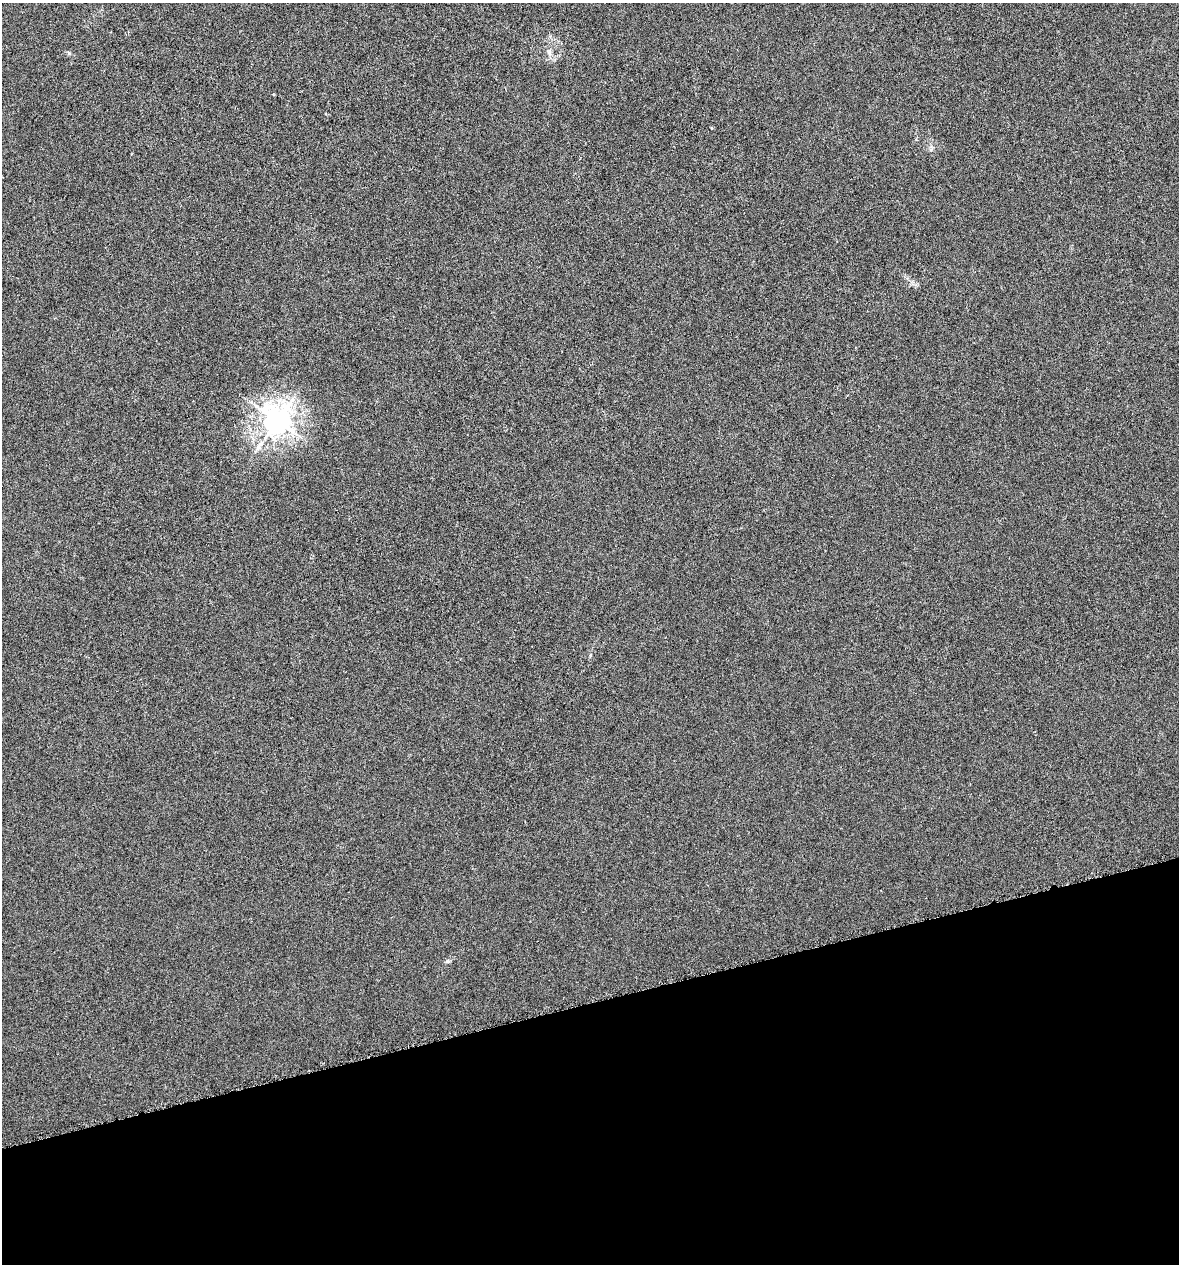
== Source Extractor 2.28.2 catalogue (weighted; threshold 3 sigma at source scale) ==
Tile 14 of 4 x 4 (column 2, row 4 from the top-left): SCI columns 1219-2395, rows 1-1262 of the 4843 x 5052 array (HDU 1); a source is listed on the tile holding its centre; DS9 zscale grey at full resolution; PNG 1181 x 1266 px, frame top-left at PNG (2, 3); no overlay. Shown black and unused: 21% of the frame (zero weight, under 4 of 8 exposures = <1% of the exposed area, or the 3 px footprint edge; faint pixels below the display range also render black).
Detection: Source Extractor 2.28.2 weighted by HDU 2 'WHT'; one run over the whole footprint, this tile lists its part. Background -0.00911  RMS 0.0022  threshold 0.00881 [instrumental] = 3 sigma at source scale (4.09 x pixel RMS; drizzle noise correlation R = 1.36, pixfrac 0.8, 0.0396/0.0396 arcsec/px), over >= 5 px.
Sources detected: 4; all 4 listed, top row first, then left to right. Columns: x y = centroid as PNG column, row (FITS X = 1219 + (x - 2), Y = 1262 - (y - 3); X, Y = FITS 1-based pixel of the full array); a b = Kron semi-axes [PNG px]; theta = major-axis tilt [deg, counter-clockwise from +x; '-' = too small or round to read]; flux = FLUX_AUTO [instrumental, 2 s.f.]
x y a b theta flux
549 52 10 6 87 0.75
931 149 7 4 45 0.39
277 421 9 8 - 230
448 961 7 4 18 0.32